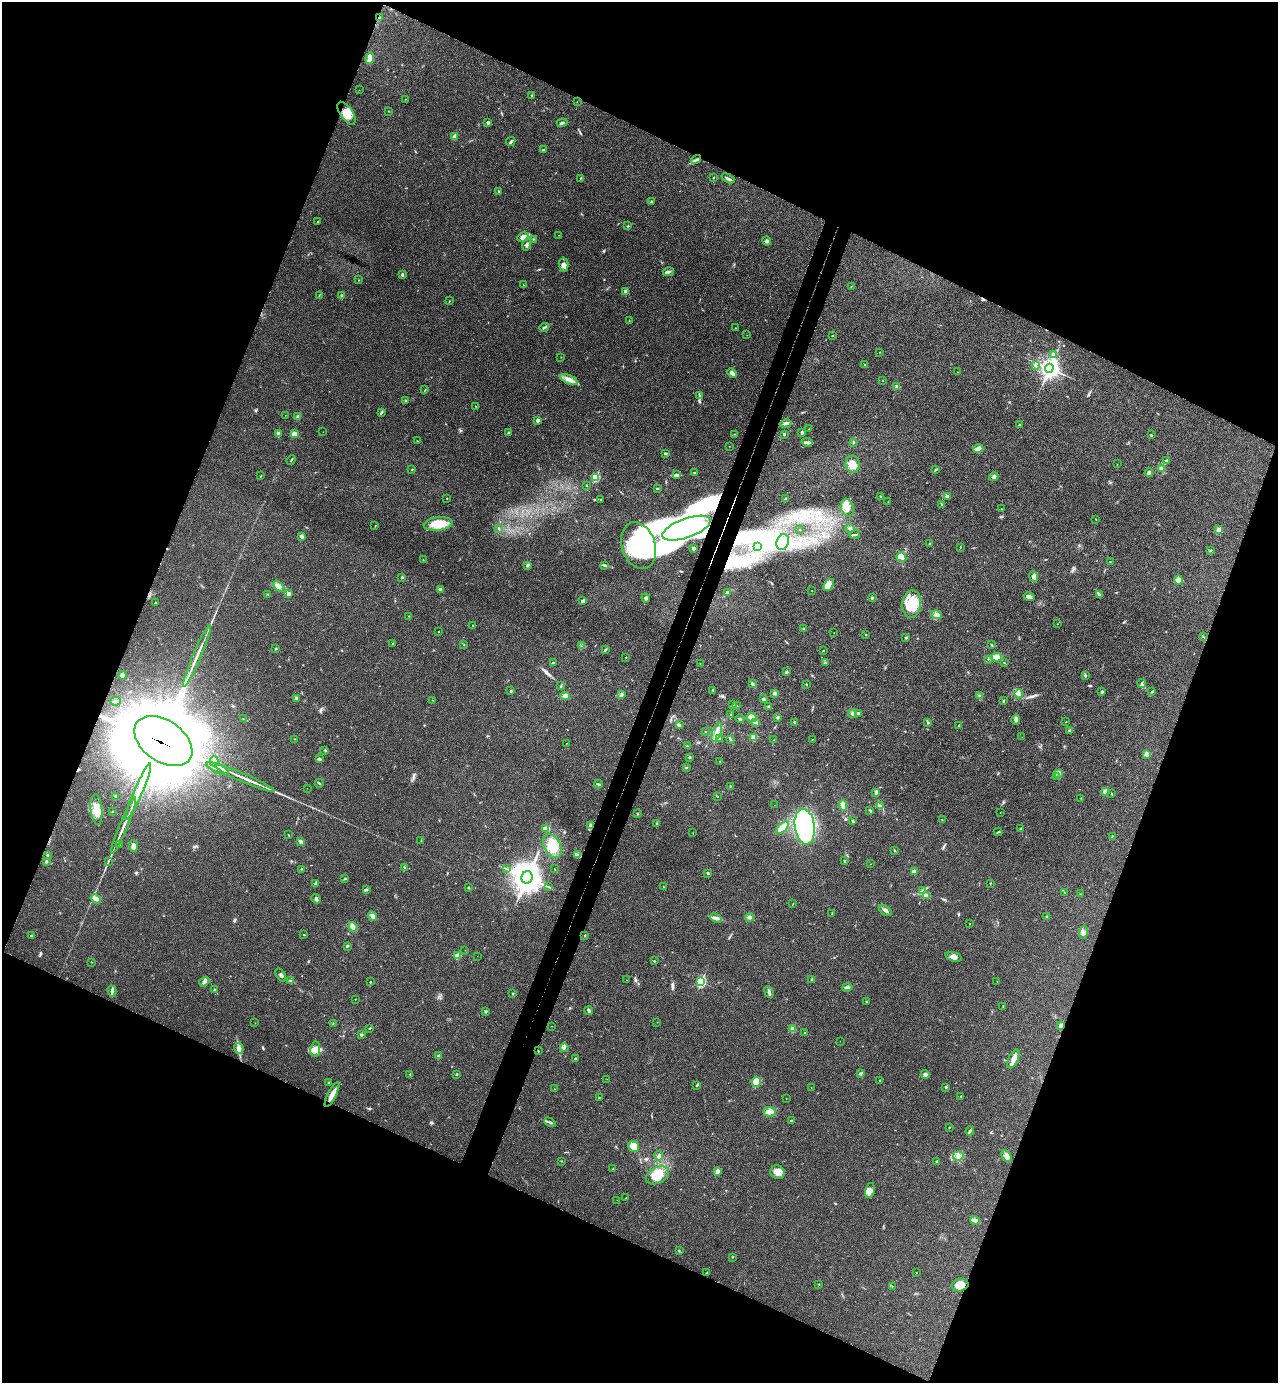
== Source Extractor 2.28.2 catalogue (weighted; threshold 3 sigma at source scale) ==
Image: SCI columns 192-5292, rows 30-5550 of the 5616 x 5577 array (HDU 1 of 3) = the unmasked area's bounding box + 8 px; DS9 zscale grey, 4 x 4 block average (1 PNG px = mean of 4 x 4 image px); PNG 1280 x 1385 px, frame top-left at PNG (2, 2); each listed source drawn as its Kron ellipse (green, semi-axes under 4 px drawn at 4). Shown black and unused: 44% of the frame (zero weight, under 3 of 4 exposures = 6% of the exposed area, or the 3 px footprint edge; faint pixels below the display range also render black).
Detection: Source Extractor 2.28.2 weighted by HDU 2 'WHT'. Background 0.0456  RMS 0.0051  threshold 0.0229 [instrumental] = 3 sigma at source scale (4.5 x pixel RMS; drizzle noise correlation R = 1.50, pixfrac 1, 0.05/0.05 arcsec/px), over >= 5 px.
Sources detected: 428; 1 too faint to see at this stretch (4 x 4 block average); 18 inside a brighter object's white glare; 3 cosmic-ray / hot-pixel residue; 1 long thin detection or spike segment (spike, bleed or trail) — neither listed nor drawn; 1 coinciding with a brighter row at this scale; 16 inside a brighter listed object's ellipse — not listed separately; the other 388 listed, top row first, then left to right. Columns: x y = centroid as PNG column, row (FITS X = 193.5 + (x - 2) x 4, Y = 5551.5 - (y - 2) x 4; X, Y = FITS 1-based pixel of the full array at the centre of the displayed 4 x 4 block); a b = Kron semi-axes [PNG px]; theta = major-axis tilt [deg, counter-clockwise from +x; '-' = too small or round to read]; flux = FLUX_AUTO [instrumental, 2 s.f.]
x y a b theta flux
379 18 4 2 - 3.1
370 58 6 4 80 12
359 90 2 2 - 0.59
531 95 2 2 - 4.6
405 99 2 2 - 1.3
577 102 2 2 - 0.68
388 111 2 2 - 0.69
347 113 13 6 -54 32
488 123 3 3 - 4
562 123 5 2 - 7.5
454 136 2 2 - 13
511 141 5 2 - 5.2
543 150 2 2 - 2
696 159 5 2 - 6.1
581 178 2 2 - 1.1
713 178 2 2 - 1.4
728 178 7 2 -28 7.1
499 191 4 2 - 3.1
651 202 4 2 - 2.9
318 222 2 2 - 5.6
628 226 2 2 - 1.7
559 235 2 2 - 1
523 237 6 4 27 16
533 239 2 2 - 1.9
767 241 4 3 - 6.5
527 245 6 3 75 7.2
564 265 7 4 -89 13
668 272 6 2 15 5.3
402 275 2 2 - 5.9
359 280 2 2 - 0.88
524 285 2 2 - 0.68
851 286 2 2 - 2.2
626 291 3 3 - 7.7
319 295 2 2 - 0.93
341 296 2 2 - 1.3
449 301 3 2 - 1.4
629 320 2 2 - 0.94
544 327 5 2 - 4.8
736 328 2 2 - 1.2
747 335 2 2 - 0.66
832 335 2 2 - 3.6
880 352 2 2 - 0.8
1054 355 3 2 - 24
561 357 2 2 - 0.84
865 365 2 2 - 2.6
1035 365 3 2 - 3.2
1049 368 4 4 - 1700
957 372 2 2 - 0.8
732 373 5 3 - 9.1
569 379 10 4 -23 20
883 381 2 2 - 0.76
897 386 3 2 - 3.6
425 390 2 2 - 1
699 396 3 2 - 3.5
406 401 2 2 - 2.4
476 406 2 2 - 0.83
381 413 4 2 - 3.2
285 415 2 2 - 0.58
298 417 2 2 - 28
538 420 3 3 - 7.9
785 424 6 3 10 6.7
1019 425 3 2 - 2.7
809 429 2 2 - 0.92
323 432 2 2 - 0.54
278 433 4 2 - 4.1
508 433 2 2 - 10
802 433 3 2 - 6.8
294 434 4 3 - 13
735 434 2 2 - 1.4
784 434 3 2 - 4.2
1151 435 3 2 - 2
417 441 2 2 - 1
807 442 5 3 - 7.1
854 443 2 2 - 1.6
729 446 2 2 - 0.98
978 449 5 2 - 38
665 454 2 2 - 1.1
291 460 5 2 - 2.6
1166 460 4 2 - 4.4
853 464 8 7 - 27
1117 464 2 2 - 0.8
1161 468 4 2 - 4.7
412 470 2 2 - 2.1
936 470 2 2 - 2.8
694 473 2 2 - 1.4
1149 473 4 3 - 10
676 475 3 2 - 3.8
261 476 3 2 - 2.1
994 477 4 3 - 5.2
595 478 2 2 - 200
587 485 2 2 - 1.3
657 488 2 2 - 2.8
947 496 2 2 - 2.8
881 497 3 2 - 2.7
447 498 2 2 - 1.9
786 498 4 2 - 3.7
601 499 2 2 - 4.7
888 502 2 2 - 0.76
942 504 3 2 - 2.2
847 508 9 6 -74 30
1001 509 2 2 - 0.91
1096 519 2 2 - 1.2
438 524 14 6 6 72
375 526 2 2 - 1.7
498 528 3 2 - 2.8
686 528 25 9 20 92
850 528 5 3 - 5
799 530 2 2 - 0.68
1218 530 2 2 - 42
855 535 5 2 - 4.7
302 537 4 3 - 7.5
783 542 8 6 75 25
930 544 2 2 - 2.6
639 545 24 16 -71 200
757 547 3 2 - 3.2
960 547 2 2 - 1.6
693 548 2 2 - 3.2
1210 550 2 2 - 5.1
901 557 5 4 - 37
423 560 2 2 - 1.3
1110 562 2 2 - 1.9
527 565 4 3 - 3.9
605 565 4 2 - 4.2
1033 576 5 4 - 8.7
402 577 2 2 - 2.3
1179 580 4 4 - 19
828 585 7 4 52 15
278 586 6 3 -48 11
441 589 4 2 - 5.1
812 590 2 2 - 0.7
727 592 3 2 - 3.7
267 594 2 2 - 1.8
288 594 4 3 - 11
1099 594 4 2 - 2.9
1029 597 6 4 -17 10
646 598 4 3 - 6.5
872 598 3 2 - 2.1
583 601 3 2 - 9.9
155 603 2 2 - 3.8
912 604 14 9 84 74
936 615 5 4 - 11
409 616 2 2 - 1.3
1057 624 2 2 - 0.81
473 625 2 2 - 1.1
804 629 3 2 - 2.5
438 632 2 2 - 1.1
834 633 2 2 - 0.57
866 634 2 2 - 1.8
1203 637 2 2 - 1.1
906 638 3 2 - 1.8
392 643 2 2 - 0.95
464 645 2 2 - 1.2
992 645 3 2 - 2.2
582 646 3 2 - 1.4
276 648 2 2 - 5.3
605 650 3 2 - 2.9
823 650 2 2 - 1.6
197 656 33 2 67 31
626 657 2 2 - 1.2
996 657 5 4 - 22
988 659 2 2 - 1.8
553 663 3 2 - 3.7
700 663 2 2 - 0.71
825 663 4 2 - 3.5
1004 663 3 2 - 1.4
786 672 3 2 - 2.8
122 675 4 4 - 7.4
1085 676 3 2 - 3
752 684 4 2 - 7.1
1142 684 4 3 - 7.1
807 685 2 2 - 0.98
561 686 4 2 - 3.1
713 690 3 2 - 2.7
511 691 3 2 - 3.4
1102 692 3 2 - 3.6
1152 692 2 2 - 1.7
775 693 3 3 - 4.9
1019 694 4 3 - 9.3
621 695 4 3 - 6.7
565 696 5 4 - 10
980 696 3 2 - 3.4
296 698 2 2 - 3.1
763 699 3 3 - 4.8
432 700 2 2 - 0.86
115 701 5 2 - 7.3
1004 701 3 2 - 3
732 705 3 2 - 2.4
736 705 2 2 - 1.6
769 706 3 2 - 2.7
853 713 4 3 - 7.3
858 713 4 2 - 4.6
731 715 3 2 - 3.2
752 717 5 4 - 15
777 717 3 2 - 3.6
243 719 2 2 - 1.2
740 719 4 2 - 5
1016 720 5 3 - 7
756 722 3 2 - 5.4
795 722 3 2 - 3.2
928 722 2 2 - 1.6
1066 722 2 2 - 1.2
679 725 2 2 - 2.3
959 725 3 2 - 2.8
1070 730 4 3 - 4.3
705 731 2 2 - 0.91
717 732 10 3 71 18
753 737 4 3 - 7.2
1022 737 2 2 - 0.58
720 738 2 2 - 2.4
295 739 2 2 - 1.2
731 739 2 2 - 1.5
812 739 2 2 - 1
774 740 2 2 - 0.96
163 741 32 20 -35 61000
566 743 2 2 - 0.55
687 746 2 2 - 2.2
325 750 2 2 - 2.8
1146 754 4 3 - 8.4
689 757 2 2 - 3.2
319 759 4 2 - 3.7
214 761 5 3 - 8.5
720 761 2 2 - 1.9
686 768 2 2 - 2
218 769 12 2 -25 3000
1058 773 4 2 - 3.9
1057 776 2 2 - 1.2
244 778 33 2 -23 34
319 783 4 2 - 3.9
598 784 4 2 - 4.5
730 786 2 2 - 1.6
307 788 2 2 - 0.52
138 792 31 2 67 68
1105 792 2 2 - 40
876 793 3 2 - 3.8
1112 794 2 2 - 1.7
116 796 3 2 - 3.7
717 796 2 2 - 1.6
1081 798 2 2 - 1
774 805 2 2 - 0.41
843 805 5 4 - 14
881 806 3 3 - 4.2
96 809 15 6 -85 34
112 811 2 2 - 1.3
870 811 4 2 - 2.8
1000 812 2 2 - 1.7
637 814 2 2 - 1.7
942 820 3 2 - 1.6
852 821 4 2 - 3.4
657 823 3 2 - 2.9
124 826 30 2 67 27
590 826 3 3 - 5.7
805 827 18 10 -82 480
546 828 4 2 - 23
783 828 7 3 44 59
1021 829 2 2 - 15
998 832 4 2 - 2.5
693 833 2 2 - 0.88
288 835 3 2 - 1.4
1112 836 3 2 - 2
421 840 2 2 - 1.2
300 841 3 2 - 3.8
120 845 2 2 - 0.63
133 846 6 4 -86 14
552 846 12 8 -62 74
894 850 2 2 - 2.4
47 855 2 2 - 3.8
577 855 3 2 - 1.5
46 861 3 2 - 3.2
108 861 2 2 - 1.4
844 861 2 2 - 2.9
870 864 2 2 - 0.66
404 867 2 2 - 2.9
301 869 2 2 - 1.8
506 869 2 2 - 1.3
554 869 2 2 - 0.86
915 872 4 2 - 3.9
708 873 3 2 - 4.2
527 877 6 5 - 4700
345 879 4 2 - 2.2
990 883 2 2 - 1.4
315 884 2 2 - 16
548 887 2 2 - 1.6
663 887 2 2 - 1.2
468 888 3 2 - 2.2
366 890 3 2 - 3.6
922 890 2 2 - 2.4
1064 892 2 2 - 1
1080 894 2 2 - 1.2
926 895 4 3 - 12
96 899 5 4 - 12
316 899 5 3 - 6.2
793 904 2 2 - 0.88
885 910 7 3 -35 9.6
832 914 2 2 - 1.7
372 916 5 4 - 11
1047 916 2 2 - 2.5
750 917 4 3 - 7
716 918 6 3 -25 9.2
970 924 2 2 - 0.92
353 927 5 3 - 12
1083 932 6 4 72 9.3
304 935 2 2 - 3.3
585 935 2 2 - 4.5
32 936 3 2 - 3.3
347 946 2 2 - 5.5
465 950 2 2 - 0.82
458 956 2 2 - 48
477 956 2 2 - 0.43
954 957 8 4 -16 15
654 961 2 2 - 3.2
91 962 2 2 - 0.95
281 975 7 2 -59 5.4
812 979 4 2 - 3.5
627 980 2 2 - 0.92
290 981 3 2 - 2.8
997 981 2 2 - 0.87
204 982 5 3 - 8.3
370 982 2 2 - 1.9
701 982 3 2 - 310
847 987 5 2 - 7.4
214 989 2 2 - 1.8
112 991 5 3 - 6.6
769 992 6 3 -68 7.3
513 994 2 2 - 2.5
355 999 2 2 - 1.1
866 1001 2 2 - 1.8
1003 1006 2 2 - 0.92
486 1011 3 2 - 3
589 1011 4 2 - 7.4
657 1022 2 2 - 0.67
255 1023 2 2 - 0.52
333 1024 2 2 - 1.2
551 1026 2 2 - 0.61
1060 1026 2 2 - 30
370 1028 2 2 - 2.6
793 1029 2 2 - 63
805 1032 2 2 - 0.9
361 1035 3 3 - 4
840 1041 2 2 - 0.57
239 1048 5 4 - 10
564 1048 4 2 - 4.2
315 1049 8 5 83 17
538 1051 3 2 - 1.7
439 1056 3 2 - 8.5
576 1059 3 2 - 4.3
1014 1059 10 5 66 19
860 1073 3 2 - 3.3
410 1074 2 2 - 2.7
457 1074 3 2 - 2.3
925 1074 4 3 - 8
607 1079 2 2 - 0.61
880 1080 2 2 - 1.4
756 1082 5 4 - 30
328 1083 2 2 - 3.4
697 1085 3 2 - 4
811 1087 2 2 - 0.66
946 1087 2 2 - 7.5
555 1089 2 2 - 0.89
332 1095 13 3 62 27
961 1096 2 2 - 1.5
599 1098 3 2 - 1.3
786 1099 2 2 - 0.64
769 1112 6 4 -2 13
791 1120 2 2 - 4.2
550 1122 6 2 -29 5.5
950 1127 2 2 - 1.5
970 1131 5 2 - 3.9
634 1146 6 5 - 42
659 1156 5 3 - 6.3
958 1156 5 4 - 14
1006 1156 6 4 -59 13
561 1161 2 2 - 0.9
937 1162 2 2 - 6.2
613 1169 2 2 - 1.7
717 1171 3 3 - 9.9
778 1172 7 6 - 21
657 1175 12 8 28 54
870 1191 8 4 75 15
626 1198 2 2 - 1
617 1200 2 2 - 0.51
975 1221 5 2 - 6.4
679 1251 2 2 - 1.7
732 1257 2 2 - 1.5
707 1273 2 2 - 1.5
916 1273 3 2 - 0.77
819 1284 2 2 - 1.1
960 1285 8 6 12 36
892 1286 2 2 - 0.99
Overlapping masked pixels (flux is a lower limit): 2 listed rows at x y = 379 18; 163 741
Diffuse or blended objects may show on this block-average render without a row.